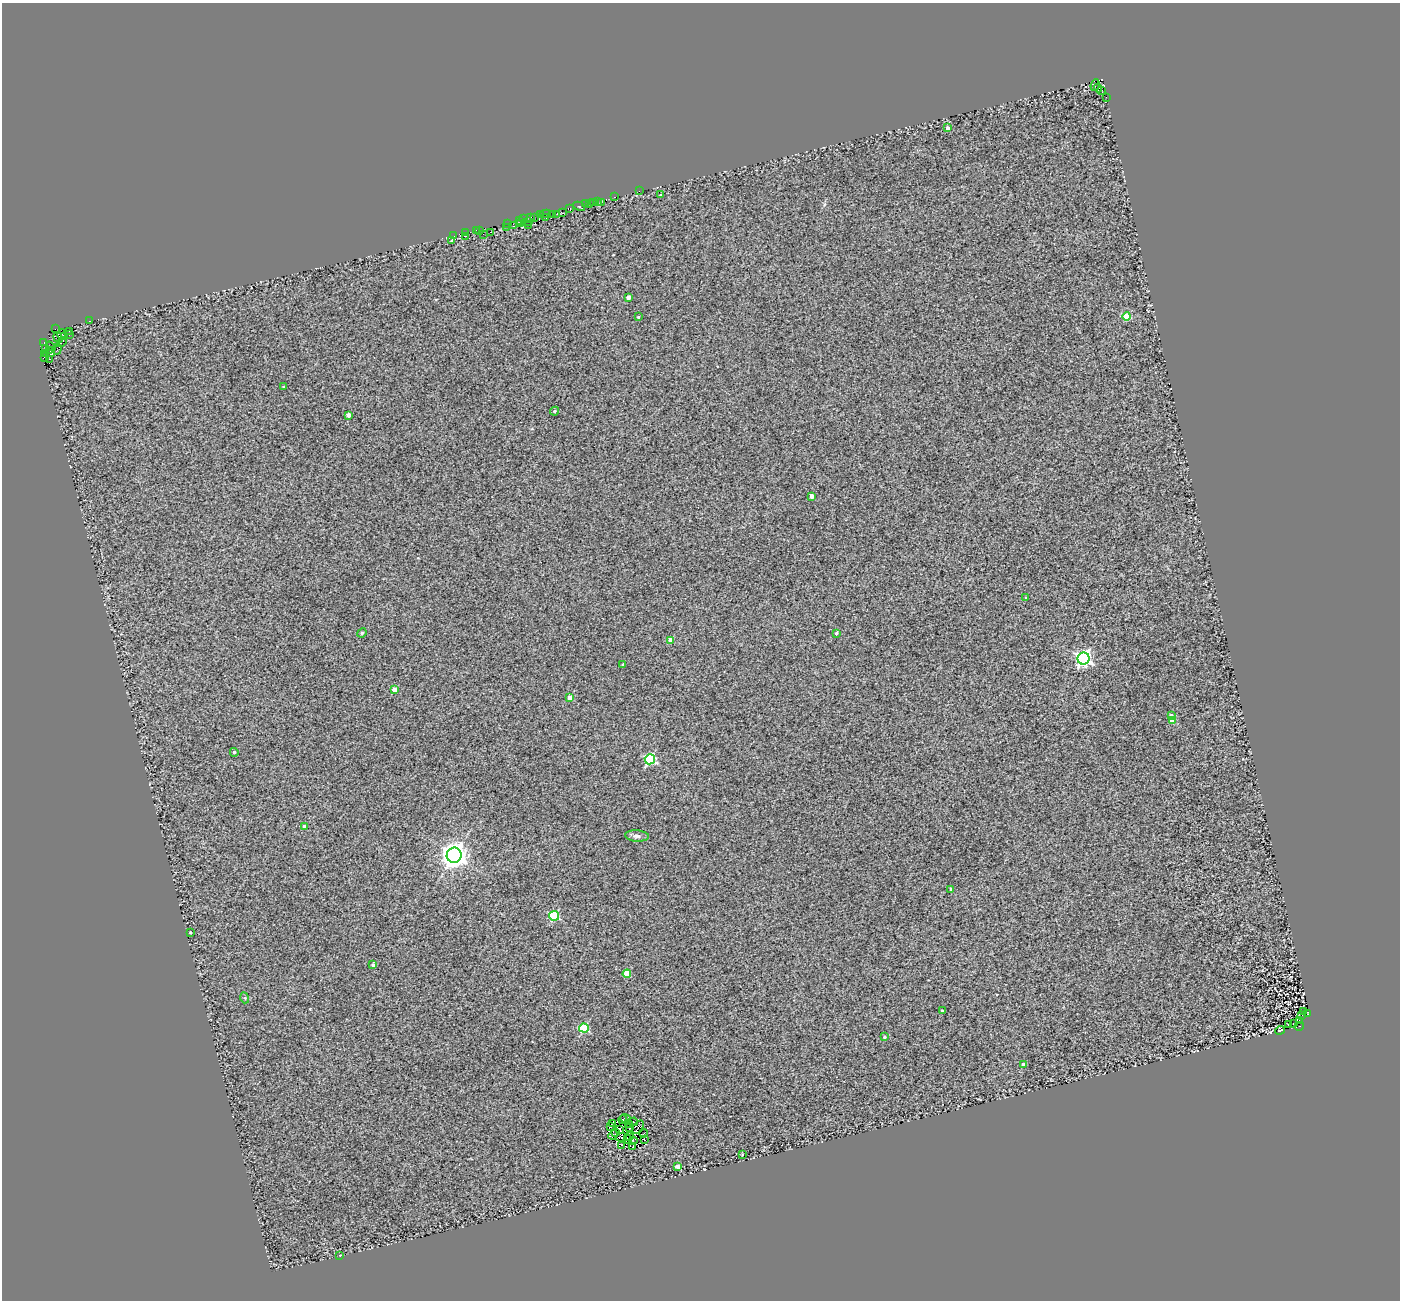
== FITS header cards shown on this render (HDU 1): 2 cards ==
NAXIS1  =                 1398
NAXIS2  =                 1298

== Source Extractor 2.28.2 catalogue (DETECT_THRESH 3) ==
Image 1398 x 1298 px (HDU 1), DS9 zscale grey, 1 PNG px = 1 image px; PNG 1402 x 1302 px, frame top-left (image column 1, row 1298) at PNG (2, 3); each listed source drawn as its Kron ellipse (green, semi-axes under 4 px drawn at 4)
Background 0.831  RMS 1.6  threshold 4.89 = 3 sigma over >= 5 px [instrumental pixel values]
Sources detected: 122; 4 with non-positive FLUX_AUTO (blend fragments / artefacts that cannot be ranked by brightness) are neither listed nor drawn; the other 118 listed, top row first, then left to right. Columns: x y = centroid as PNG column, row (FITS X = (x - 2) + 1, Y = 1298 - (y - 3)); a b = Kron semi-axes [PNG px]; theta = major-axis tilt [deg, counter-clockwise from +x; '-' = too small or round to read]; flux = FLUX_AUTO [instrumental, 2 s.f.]
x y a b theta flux
1095 85 6 3 68 3600
1098 88 4 2 - 3500
1102 90 3 2 - 910
1106 97 3 2 - 430
948 128 4 3 - 580
639 191 2 2 - 92
660 195 3 2 - 69
615 197 3 2 - 250
597 202 2 2 - 100
590 203 3 2 - 350
593 203 3 3 - 130
601 203 3 2 - 190
585 204 3 2 - 210
579 206 6 3 -27 330
570 209 3 2 - 230
562 213 4 2 - 250
545 214 5 3 - 920
552 214 3 2 - 210
557 214 2 2 - 260
540 215 3 2 - 260
531 217 4 3 - 420
534 217 2 2 - 250
546 218 3 3 - 340
523 219 3 2 - 160
520 221 3 3 - 110
529 222 2 2 - 88
508 224 3 2 - 660
520 224 2 2 - 280
528 225 2 2 - 280
513 226 3 3 - 900
506 227 3 3 - 150
476 230 3 2 - 670
479 231 3 3 - 180
490 232 2 2 - 25
466 233 3 2 - 84
483 234 2 2 - 140
454 236 3 2 - 170
466 236 3 2 - 340
452 240 3 3 - 120
628 297 4 3 - 530
638 317 3 3 - 140
1127 317 4 4 - 3300
89 321 3 2 - 140
55 329 2 2 - 110
70 331 3 2 - 110
62 334 4 4 - 310
69 335 3 2 - 150
65 337 3 2 - 420
58 338 6 4 -72 1900
44 342 3 2 - 400
62 342 6 2 46 910
51 346 5 2 - 490
46 349 4 2 - 1200
57 349 6 2 74 200
50 350 3 2 - 940
45 354 3 2 - 540
51 354 4 3 - 960
45 358 3 2 - 120
49 359 3 3 - 9900
284 387 3 3 - 220
554 411 4 3 - 150
348 415 4 4 - 700
811 496 4 3 - 470
1026 598 3 3 - 200
362 633 5 4 - 140
836 633 4 3 - 190
671 640 4 4 - 1100
1083 659 6 6 - 32000
623 664 4 3 - 120
394 690 4 4 - 980
570 698 4 4 - 980
1171 716 4 3 - 560
1172 720 4 4 - 2000
234 752 4 4 - 230
650 759 5 5 - 12000
305 826 3 3 - 590
637 836 12 5 -3 350
454 855 7 7 - 100000
951 889 4 2 - 96
554 916 5 5 - 7500
190 933 3 2 - 120
373 965 3 3 - 210
627 974 4 4 - 1900
245 998 5 3 - 93
942 1011 3 3 - 150
1304 1011 3 2 - 350
1308 1014 3 2 - 960
1302 1015 3 2 - 760
1299 1020 2 2 - 910
1293 1023 2 2 - 19
1289 1024 3 2 - 76
1299 1026 5 2 - 3200
584 1028 5 4 - 5700
1280 1030 5 2 - 100
884 1037 3 3 - 190
1023 1064 3 3 - 310
626 1119 6 2 -22 78
623 1120 4 2 - 84
633 1122 4 3 - 240
613 1123 3 2 - 89
628 1123 3 2 - 150
610 1127 3 2 - 150
629 1127 4 2 - 52
638 1127 7 4 54 120
620 1129 3 2 - 79
616 1132 3 2 - 73
644 1133 4 2 - 190
613 1135 5 2 - 140
629 1136 4 2 - 110
621 1137 5 3 - 69
628 1139 4 3 - 120
644 1140 3 2 - 140
633 1141 4 3 - 130
621 1145 4 2 - 140
633 1146 3 2 - 44
742 1154 4 3 - 100
678 1167 4 3 - 720
340 1255 3 3 - 230
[4 non-positive-flux detections neither listed nor drawn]